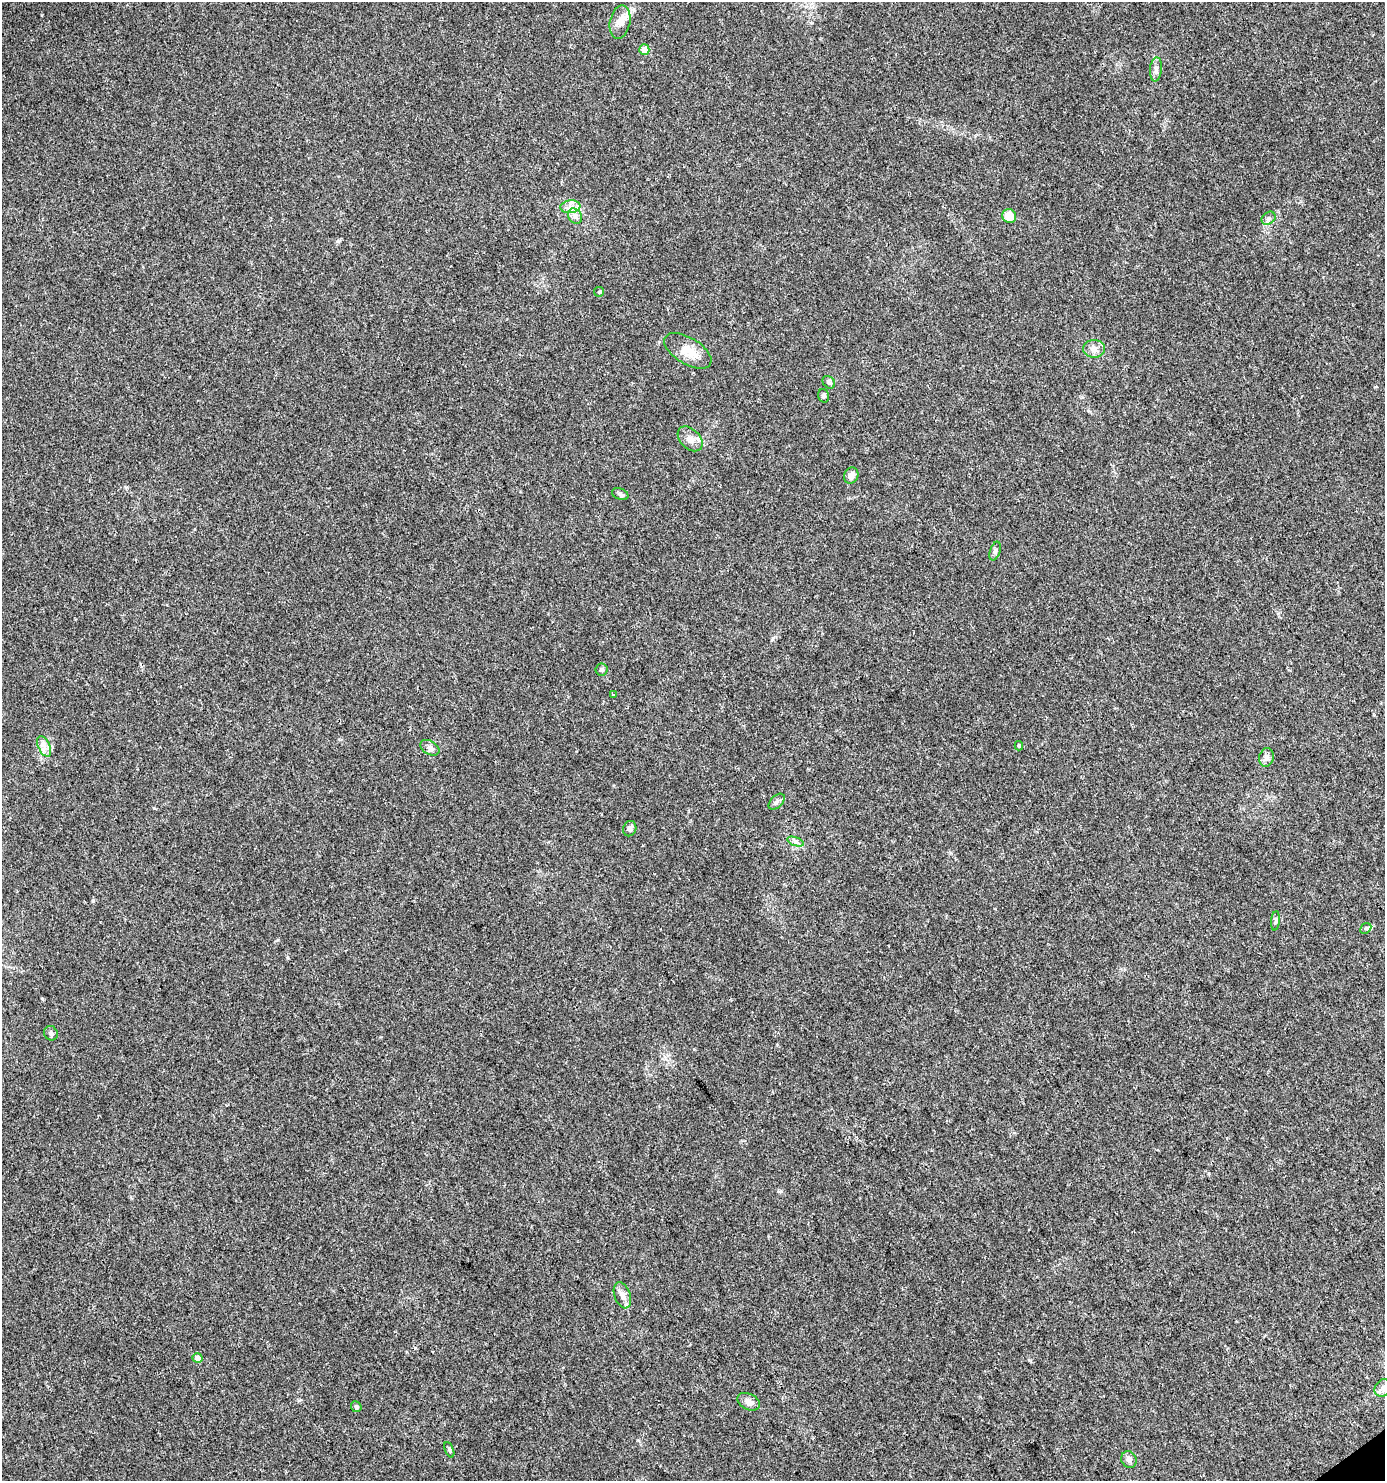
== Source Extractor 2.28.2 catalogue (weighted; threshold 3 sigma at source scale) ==
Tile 6 of 4 x 4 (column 2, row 2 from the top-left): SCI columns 1569-2951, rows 2958-4436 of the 5840 x 5920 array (HDU 1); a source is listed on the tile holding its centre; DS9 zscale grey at full resolution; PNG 1387 x 1483 px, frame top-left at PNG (2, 2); each listed source drawn as its Kron ellipse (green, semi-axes under 4 px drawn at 4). Shown black and unused: <1% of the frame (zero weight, under 3 of 4 exposures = <1% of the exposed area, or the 3 px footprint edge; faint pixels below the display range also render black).
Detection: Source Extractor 2.28.2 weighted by HDU 2 'WHT'; one run over the whole footprint, this tile lists its part. Background 0.0182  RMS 0.0038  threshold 0.0171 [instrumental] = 3 sigma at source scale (4.5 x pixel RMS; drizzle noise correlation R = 1.50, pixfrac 1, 0.0396/0.0396 arcsec/px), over >= 5 px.
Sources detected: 35; all 35 listed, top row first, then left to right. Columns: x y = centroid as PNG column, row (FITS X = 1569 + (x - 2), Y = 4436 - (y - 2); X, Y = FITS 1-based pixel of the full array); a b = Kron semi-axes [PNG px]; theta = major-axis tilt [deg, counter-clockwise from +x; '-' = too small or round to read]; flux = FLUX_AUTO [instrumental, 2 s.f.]
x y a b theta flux
620 22 17 10 77 3.6
644 50 5 5 - 4
1156 69 12 6 84 1.5
570 207 10 6 6 2.2
575 216 8 6 -57 1.5
1009 216 7 6 - 5.2
1268 218 7 6 - 0.93
599 292 5 4 - 0.46
1094 349 11 9 0 2.1
688 351 26 13 -31 6.4
829 382 7 5 -44 0.82
824 396 7 5 -73 0.73
690 439 14 9 -44 3
851 476 8 7 - 2
620 494 8 5 -23 0.93
995 551 10 5 72 0.92
602 670 6 6 - 0.8
613 695 3 3 - 0.85
44 746 11 5 -64 2
1019 746 5 3 - 0.55
430 748 10 6 -31 1.5
1266 757 9 7 78 1.7
777 802 10 6 44 1.1
630 829 8 6 68 1.4
796 842 9 4 -18 0.87
1275 921 10 4 85 0.7
1366 928 6 4 44 0.61
51 1033 7 6 - 1.2
622 1295 13 8 -70 2.5
198 1358 5 4 - 3.9
1383 1388 9 7 52 1.8
749 1402 12 8 -27 2
356 1407 5 5 - 0.94
449 1450 8 3 -67 0.6
1129 1459 9 7 -64 1.9
Unlisted compact peaks at least as high as the median listed source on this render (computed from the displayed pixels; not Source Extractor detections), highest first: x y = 126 487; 154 808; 1375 387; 781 1191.